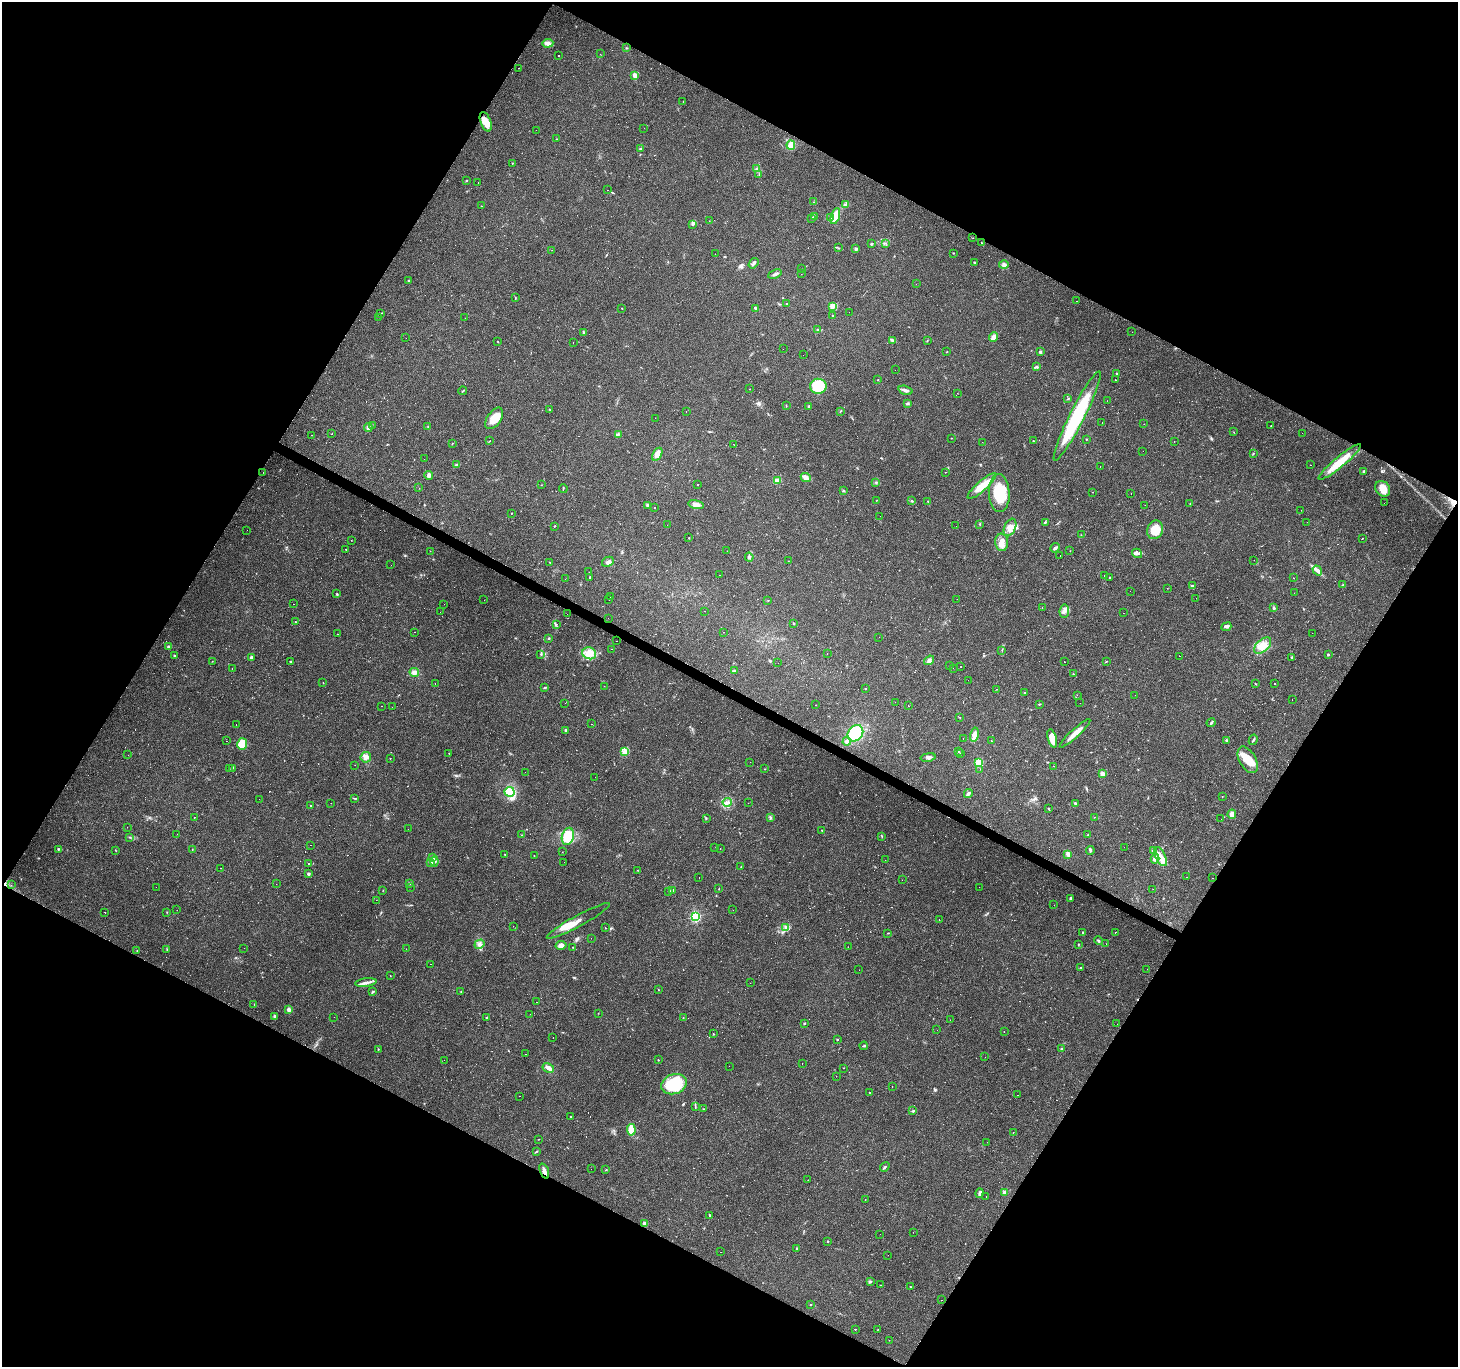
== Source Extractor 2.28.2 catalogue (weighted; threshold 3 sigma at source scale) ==
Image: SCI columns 2-5824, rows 257-5716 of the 5824 x 5906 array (HDU 1 of 3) = the unmasked area's bounding box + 8 px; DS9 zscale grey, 4 x 4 block average (1 PNG px = mean of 4 x 4 image px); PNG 1460 x 1369 px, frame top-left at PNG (2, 2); each listed source drawn as its Kron ellipse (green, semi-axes under 4 px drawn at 4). Shown black and unused: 47% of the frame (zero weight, under 2 of 3 exposures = <1% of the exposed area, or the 3 px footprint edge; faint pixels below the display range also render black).
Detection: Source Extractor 2.28.2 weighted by HDU 2 'WHT'. Background 0.0856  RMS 0.0063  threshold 0.0282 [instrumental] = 3 sigma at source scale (4.5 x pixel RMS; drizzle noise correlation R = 1.50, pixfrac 1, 0.0396/0.0396 arcsec/px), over >= 5 px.
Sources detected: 751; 12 too faint to see at this stretch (4 x 4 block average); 1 inside a brighter object's white glare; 246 cosmic-ray / hot-pixel residue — neither listed nor drawn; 5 coinciding with a brighter row at this scale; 19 inside a brighter listed object's ellipse — not listed separately; the other 468 listed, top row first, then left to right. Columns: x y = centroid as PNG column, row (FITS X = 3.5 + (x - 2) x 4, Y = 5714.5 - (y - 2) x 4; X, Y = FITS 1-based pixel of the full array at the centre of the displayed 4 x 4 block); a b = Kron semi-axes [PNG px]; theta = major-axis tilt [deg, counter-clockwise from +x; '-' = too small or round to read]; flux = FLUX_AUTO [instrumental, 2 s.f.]
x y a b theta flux
548 43 5 4 - 17
626 48 2 2 - 1.9
600 54 2 2 - 3.3
559 55 2 2 - 1.3
519 68 2 2 - 0.61
635 75 2 2 - 81
683 101 2 2 - 1.3
486 122 10 5 -70 43
644 128 2 2 - 0.49
536 130 2 2 - 0.55
556 139 2 2 - 1.3
791 145 5 3 - 58
640 149 3 2 - 3
512 163 2 2 - 1.6
757 168 3 2 - 3.7
759 175 2 2 - 0.93
466 181 2 2 - 1.2
478 182 2 2 - 1.2
608 190 2 2 - 0.72
814 202 2 2 - 1.8
845 205 3 2 - 8.9
482 206 2 2 - 1.2
814 216 2 2 - 2.7
835 216 8 4 72 66
812 218 2 2 - 0.94
831 218 3 2 - 6.4
709 221 2 2 - 0.69
693 224 3 2 - 4.4
973 238 2 2 - 0.87
886 243 2 2 - 1
982 243 3 2 - 1.6
871 244 2 2 - 4.3
839 248 2 2 - 1.8
856 249 3 2 - 6.2
552 250 2 2 - 0.65
953 253 2 2 - 1.8
715 254 2 2 - 0.86
974 262 2 2 - 3.1
754 263 6 2 53 9.3
1004 265 5 3 - 9.4
801 268 2 2 - 1.5
775 274 7 3 24 8.7
801 274 2 2 - 1.1
408 280 3 2 - 2.6
916 284 2 2 - 0.42
515 298 3 2 - 2.1
1076 301 2 2 - 0.83
786 304 2 2 - 2.6
833 306 4 2 - 6.9
622 308 2 2 - 1.3
756 308 4 2 - 8.1
849 312 2 2 - 1.3
381 313 3 2 - 2.5
833 316 2 2 - 2.9
379 317 2 2 - 1.1
465 318 2 2 - 2.6
817 330 2 2 - 1.9
583 332 3 2 - 2.1
1132 332 2 2 - 0.92
993 337 5 3 - 17
406 338 2 2 - 1.3
498 341 2 2 - 1.4
893 341 3 2 - 4.1
927 341 2 2 - 1.5
573 343 2 2 - 9.9
783 349 2 2 - 0.69
947 352 2 2 - 1.6
1040 352 2 2 - 22
803 355 2 2 - 0.54
1036 367 3 2 - 3.2
895 370 2 2 - 0.79
1116 373 2 2 - 2.4
878 380 2 2 - 1.3
1115 380 2 2 - 7.1
818 386 8 7 - 150
750 389 2 2 - 0.86
905 390 7 3 -17 13
463 391 4 2 - 2
957 393 2 2 - 0.58
1068 399 3 2 - 2.4
1107 401 2 2 - 0.47
907 403 4 3 - 4.9
786 406 2 2 - 1.2
809 406 3 2 - 3.8
549 409 2 2 - 1.6
686 411 2 2 - 7.2
840 411 2 2 - 2.1
1077 416 50 7 63 320
494 418 12 7 55 58
655 418 2 2 - 0.71
1102 423 2 2 - 2.5
1144 424 2 2 - 0.91
372 425 2 2 - 2.3
1271 426 2 2 - 1.1
428 427 2 2 - 2.3
368 428 4 4 - 15
1234 432 2 2 - 1.1
1302 433 2 2 - 0.52
332 434 2 2 - 1.8
311 435 2 2 - 0.87
618 435 2 2 - 2.6
951 438 2 2 - 1.3
1086 439 2 2 - 3.4
490 441 2 2 - 1.1
1033 441 2 2 - 49
1174 441 2 2 - 1.2
982 442 2 2 - 0.71
452 444 2 2 - 1.6
734 444 2 2 - 0.79
1143 451 2 2 - 0.96
1253 453 2 2 - 1.4
657 454 7 4 60 30
424 459 2 2 - 1.3
1340 462 27 5 40 82
456 465 2 2 - 1.5
1310 465 2 2 - 0.68
1100 466 2 2 - 0.53
1364 471 3 2 - 5.4
263 472 2 2 - 0.59
945 472 2 2 - 0.85
429 475 4 4 - 12
806 477 5 3 - 11
777 480 4 3 - 9
876 482 2 2 - 1.4
698 484 2 2 - 2.9
541 485 2 2 - 1
982 486 18 5 41 64
419 488 2 2 - 0.51
563 488 4 2 - 2.5
1383 489 8 7 - 47
844 491 3 2 - 3.4
1092 492 2 2 - 2.4
999 493 19 10 -87 120
1131 494 2 2 - 1.1
877 500 2 2 - 1.1
911 500 2 2 - 1.7
928 501 2 2 - 1.6
1190 503 2 2 - 1.3
1384 503 2 2 - 0.88
647 505 4 2 - 3.8
696 505 8 4 -14 21
1145 505 2 2 - 0.59
655 507 2 2 - 3.8
1301 510 2 2 - 0.41
511 514 2 2 - 1.4
880 516 2 2 - 0.54
1045 522 3 2 - 3
1307 522 2 2 - 0.67
980 524 3 2 - 2.3
667 525 2 2 - 0.9
554 526 2 2 - 3
956 526 2 2 - 0.48
1010 527 9 5 66 31
247 530 2 2 - 0.36
1155 530 9 7 70 64
1081 535 2 2 - 1.2
689 538 2 2 - 1.5
1362 538 2 2 - 1.3
351 540 2 2 - 1.1
1002 542 8 6 -84 31
1055 548 5 2 - 8.7
346 549 2 2 - 2.4
430 551 2 2 - 1.2
727 551 2 2 - 0.8
1070 551 2 2 - 0.95
1137 553 5 4 - 11
1060 555 2 2 - 3.3
749 557 4 3 - 7.6
1254 560 2 2 - 0.55
788 561 2 2 - 0.66
550 562 2 2 - 1
608 562 6 4 29 12
391 565 2 2 - 6.3
1317 570 5 4 - 12
589 572 2 2 - 0.89
720 575 2 2 - 0.57
1104 575 2 2 - 2.2
590 578 4 2 - 2.6
1110 578 2 2 - 2.9
1293 578 2 2 - 1
565 579 2 2 - 0.43
1343 585 2 2 - 1.7
1192 586 3 2 - 5.1
1167 588 2 2 - 0.81
1130 591 2 2 - 0.59
1294 593 2 2 - 0.58
337 594 3 2 - 2.9
610 597 2 2 - 0.72
1196 598 2 2 - 0.57
957 599 2 2 - 1.1
484 600 2 2 - 0.58
609 600 2 2 - 2.4
768 601 2 2 - 1.3
293 604 2 2 - 0.78
444 604 2 2 - 16
1042 608 2 2 - 0.6
1274 608 3 2 - 5
705 611 2 2 - 0.7
1064 611 6 5 - 17
440 612 2 2 - 0.54
1123 613 2 2 - 0.5
567 614 2 2 - 0.54
608 618 2 2 - 1.5
295 622 2 2 - 1.2
793 623 2 2 - 3
556 624 2 2 - 1.4
1226 627 5 3 - 7.6
414 632 2 2 - 1.3
724 632 2 2 - 7.9
1312 633 2 2 - 0.68
337 634 2 2 - 1.9
879 637 2 2 - 0.64
549 638 4 2 - 2.5
617 641 2 2 - 0.74
1263 646 10 6 42 35
169 647 4 2 - 5.7
611 649 2 2 - 0.96
1002 650 2 2 - 1.4
589 653 7 6 - 41
827 653 2 2 - 1.5
541 654 2 2 - 3.2
1328 654 2 2 - 4.9
174 656 2 2 - 14
1180 656 2 2 - 0.72
251 657 2 2 - 12
1292 658 3 2 - 3.3
929 660 5 3 - 10
212 661 2 2 - 0.95
1106 661 2 2 - 2.4
290 662 2 2 - 2.3
1064 662 2 2 - 1.1
778 663 2 2 - 1.8
949 665 2 2 - 0.76
961 666 2 2 - 2.2
232 668 2 2 - 0.86
953 668 2 2 - 0.63
734 670 3 2 - 2.6
414 672 5 4 - 16
1073 674 2 2 - 1.5
968 680 2 2 - 0.48
323 682 2 2 - 1.3
435 684 2 2 - 3.1
1256 684 3 2 - 1.9
1275 684 2 2 - 2.6
604 686 2 2 - 0.79
545 687 3 2 - 4
865 688 2 2 - 4.8
997 689 2 2 - 0.92
1025 692 2 2 - 1.3
1077 695 2 2 - 0.66
1135 695 2 2 - 0.6
1292 699 2 2 - 0.59
895 702 2 2 - 0.92
565 703 2 2 - 1
1080 703 2 2 - 0.48
1039 704 3 2 - 3.3
816 705 2 2 - 2
381 706 2 2 - 2.8
909 706 2 2 - 0.8
392 707 2 2 - 0.48
960 718 2 2 - 1.3
1211 723 4 2 - 4.8
236 724 2 2 - 2.4
591 724 2 2 - 0.99
565 730 2 2 - 14
855 733 9 7 50 150
1075 733 20 3 42 40
974 735 7 3 77 24
963 738 2 2 - 2
1052 738 9 4 -75 54
1226 740 2 2 - 4.1
1253 740 5 2 - 4.8
226 741 2 2 - 4.2
847 741 4 3 - 12
991 741 2 2 - 4.4
242 744 6 5 - 80
625 752 3 2 - 6.1
959 752 2 2 - 3.3
449 753 2 2 - 0.73
960 753 2 2 - 0.61
128 755 2 2 - 0.94
366 757 5 5 - 19
928 757 7 3 12 9.8
390 758 2 2 - 2.6
1248 760 14 8 -59 63
750 762 2 2 - 0.63
979 762 2 2 - 250
355 765 2 2 - 1
1053 766 2 2 - 3.7
232 768 2 2 - 2
229 769 2 2 - 1.1
765 769 2 2 - 1.2
980 769 2 2 - 0.46
525 772 2 2 - 1.1
1102 774 2 2 - 72
595 777 2 2 - 0.77
510 792 5 5 - 72
968 793 4 3 - 9.7
1222 796 2 2 - 1.4
355 798 2 2 - 2.1
259 799 2 2 - 0.56
727 802 4 3 - 11
331 803 2 2 - 2.8
748 803 2 2 - 2.4
1075 803 3 2 - 3.7
310 805 2 2 - 1.1
1049 809 4 2 - 2
1232 814 5 3 - 21
194 817 2 2 - 4
770 817 2 2 - 1.3
1094 817 2 2 - 1.6
706 819 2 2 - 2.1
1221 819 2 2 - 0.44
127 827 2 2 - 0.64
408 829 2 2 - 0.83
822 830 2 2 - 1.3
177 834 2 2 - 1.6
522 835 2 2 - 0.76
1088 835 2 2 - 1.7
568 836 8 6 74 110
882 836 2 2 - 1.1
129 837 2 2 - 1.4
310 845 2 2 - 5.3
1124 847 2 2 - 0.36
715 848 2 2 - 0.58
58 849 3 2 - 4.2
192 849 2 2 - 1.2
720 849 2 2 - 5.5
115 850 3 2 - 1.1
1090 850 4 2 - 4.9
1153 851 4 3 - 5.6
562 852 2 2 - 0.76
1068 854 4 3 - 13
505 855 3 2 - 3
534 856 2 2 - 0.98
432 857 3 2 - 4.3
1161 857 10 5 -63 34
1155 859 5 3 - 24
885 860 2 2 - 0.48
434 861 5 3 - 11
430 862 4 2 - 6.1
564 862 2 2 - 0.83
309 864 2 2 - 5.8
741 867 2 2 - 1.3
220 868 2 2 - 0.81
638 870 2 2 - 0.78
308 874 3 2 - 6.5
1187 877 2 2 - 0.84
699 878 2 2 - 0.69
1212 878 2 2 - 2.7
902 880 2 2 - 0.46
276 884 2 2 - 0.66
409 884 2 2 - 2.8
11 885 2 2 - 0.5
156 887 2 2 - 1.1
410 887 2 2 - 0.57
979 887 2 2 - 1.5
719 889 2 2 - 1.1
1153 889 2 2 - 0.42
383 890 2 2 - 1
672 890 3 2 - 4.4
669 891 2 2 - 2.5
1070 898 3 2 - 5.9
376 900 2 2 - 0.53
1054 905 2 2 - 1.5
177 910 2 2 - 0.89
733 910 2 2 - 0.49
105 912 2 2 - 8.4
167 912 2 2 - 1.3
695 916 2 2 - 490
939 920 2 2 - 5.5
578 921 36 5 29 39
513 926 2 2 - 0.68
605 928 2 2 - 1.3
785 928 3 2 - 4.3
1082 932 2 2 - 5.3
1115 932 2 2 - 15
888 933 3 2 - 1.9
591 938 2 2 - 1.6
1098 941 4 2 - 3.9
479 944 5 4 - 12
1078 944 2 2 - 3.8
1106 944 2 2 - 1.7
561 945 5 4 - 16
573 947 2 2 - 1.8
848 947 2 2 - 0.89
244 948 2 2 - 0.6
167 949 2 2 - 1.4
406 949 2 2 - 0.68
137 951 2 2 - 1.2
431 964 2 2 - 1.7
1080 968 2 2 - 4.5
1147 969 2 2 - 0.45
859 970 2 2 - 2.8
390 976 2 2 - 1.1
366 983 10 3 8 17
750 983 2 2 - 0.61
658 990 2 2 - 1.2
373 992 4 2 - 3.6
461 992 2 2 - 1.4
536 1002 2 2 - 3.2
254 1004 2 2 - 1
289 1009 2 2 - 48
598 1013 2 2 - 1.1
530 1014 2 2 - 0.4
275 1017 4 2 - 8.5
334 1017 2 2 - 0.51
486 1017 2 2 - 4.6
683 1017 2 2 - 1.6
950 1020 2 2 - 0.62
804 1023 3 2 - 3.3
1117 1024 2 2 - 0.47
937 1030 2 2 - 1.5
1004 1032 2 2 - 1.2
713 1034 2 2 - 2
553 1037 2 2 - 1.1
837 1039 2 2 - 2.5
864 1046 4 2 - 4.6
378 1049 2 2 - 1.9
1062 1049 2 2 - 18
525 1054 2 2 - 1.4
985 1057 2 2 - 0.91
444 1060 2 2 - 1.7
658 1060 2 2 - 1.7
802 1063 2 2 - 2
729 1066 2 2 - 1.2
548 1068 6 4 -30 14
844 1068 2 2 - 1.4
836 1076 2 2 - 1.7
674 1084 13 10 19 210
892 1087 2 2 - 0.58
869 1092 2 2 - 1.5
1017 1095 2 2 - 0.56
519 1096 2 2 - 1.9
695 1106 3 2 - 2.5
703 1109 2 2 - 2
913 1111 3 2 - 3.4
570 1117 2 2 - 1.3
631 1130 6 3 -85 56
1013 1133 2 2 - 1
539 1139 2 2 - 1
987 1142 2 2 - 4
536 1151 3 2 - 2.4
885 1167 5 2 - 5.7
591 1169 2 2 - 0.53
606 1170 2 2 - 2.2
544 1171 8 3 -71 13
808 1180 2 2 - 1.3
1004 1192 3 3 - 8
980 1193 5 2 - 11
986 1197 2 2 - 0.74
865 1199 2 2 - 1.5
709 1215 4 2 - 3
645 1224 3 3 - 14
913 1232 2 2 - 1.2
880 1234 2 2 - 0.48
828 1241 2 2 - 2.9
797 1248 2 2 - 5.4
721 1252 2 2 - 0.51
888 1255 2 2 - 0.57
871 1282 3 2 - 4.1
881 1285 2 2 - 0.95
910 1287 2 2 - 1.8
941 1300 2 2 - 1.3
811 1305 2 2 - 4.2
855 1329 2 2 - 3.7
878 1329 2 2 - 0.98
889 1340 2 2 - 2.9
Overlapping masked pixels (flux is a lower limit): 1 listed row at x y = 544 1171
Diffuse or blended objects may show on this block-average render without a row.